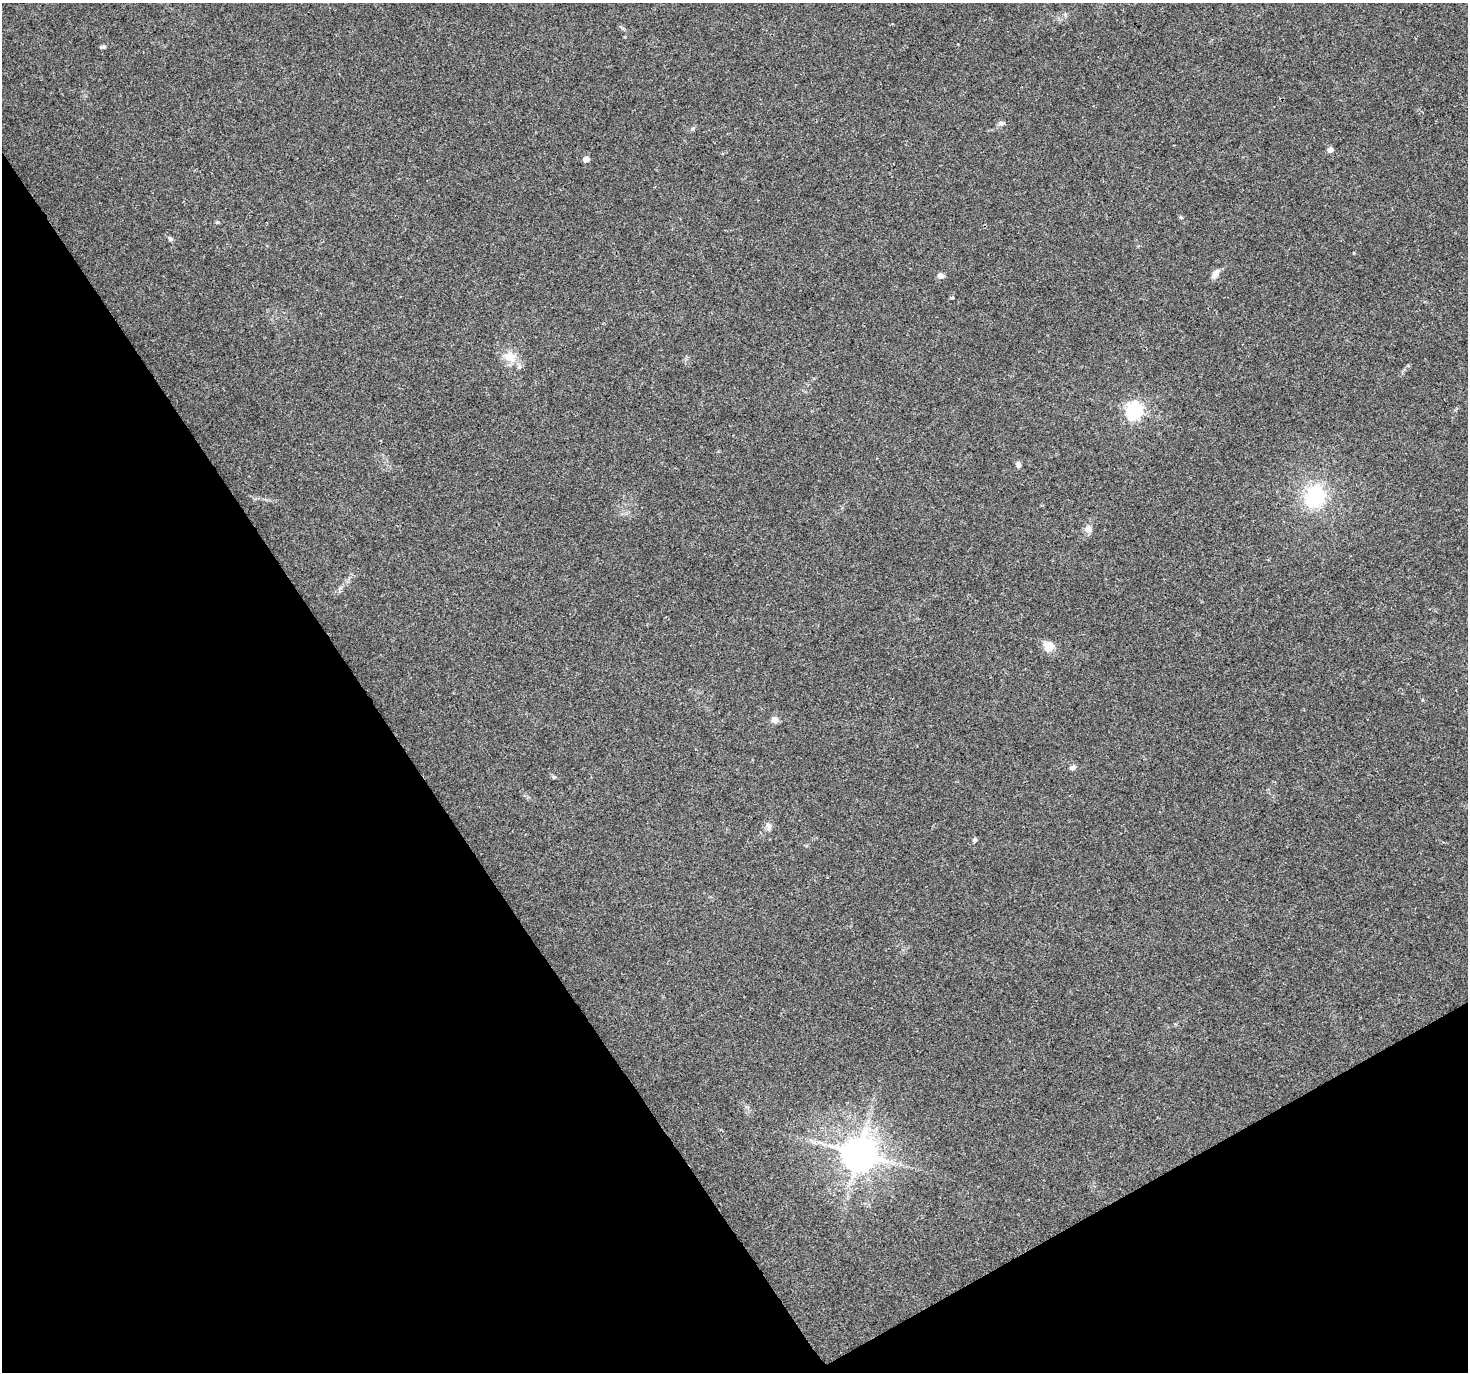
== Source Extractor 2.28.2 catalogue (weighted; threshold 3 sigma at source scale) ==
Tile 14 of 4 x 4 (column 2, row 4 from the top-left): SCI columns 1470-2935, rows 177-1546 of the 5868 x 5773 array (HDU 1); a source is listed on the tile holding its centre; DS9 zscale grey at full resolution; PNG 1470 x 1374 px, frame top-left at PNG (2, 3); no overlay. Shown black and unused: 31% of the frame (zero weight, under 3 of 4 exposures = <1% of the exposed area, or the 3 px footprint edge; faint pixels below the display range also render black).
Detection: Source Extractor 2.28.2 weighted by HDU 2 'WHT'; one run over the whole footprint, this tile lists its part. Background 0.0767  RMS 0.0047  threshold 0.0213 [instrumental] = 3 sigma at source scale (4.5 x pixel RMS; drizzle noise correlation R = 1.50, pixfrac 1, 0.0396/0.0396 arcsec/px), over >= 5 px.
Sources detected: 22; all 22 listed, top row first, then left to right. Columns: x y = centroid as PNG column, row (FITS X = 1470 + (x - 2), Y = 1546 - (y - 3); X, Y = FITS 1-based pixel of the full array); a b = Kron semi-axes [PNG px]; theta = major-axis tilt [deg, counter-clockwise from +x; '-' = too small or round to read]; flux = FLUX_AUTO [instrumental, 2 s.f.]
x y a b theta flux
103 47 9 4 3 0.87
1001 123 7 6 - 1.1
692 129 6 4 45 0.74
1330 150 4 4 - 4
586 159 5 4 - 4.1
1181 217 5 4 - 0.63
217 222 5 4 - 0.61
170 239 6 6 - 0.96
1215 274 12 6 56 3.3
940 276 5 4 - 4.4
510 357 12 9 -11 7.6
1134 411 7 7 - 140
1018 465 8 6 -69 1.4
1314 496 19 15 64 38
1088 529 10 9 - 2.5
1048 646 14 12 -22 4.7
775 720 8 8 - 2.4
1072 767 8 6 3 1.4
554 777 5 5 - 0.62
769 826 9 7 -77 1.9
974 840 6 5 - 0.94
859 1153 10 10 - 1200